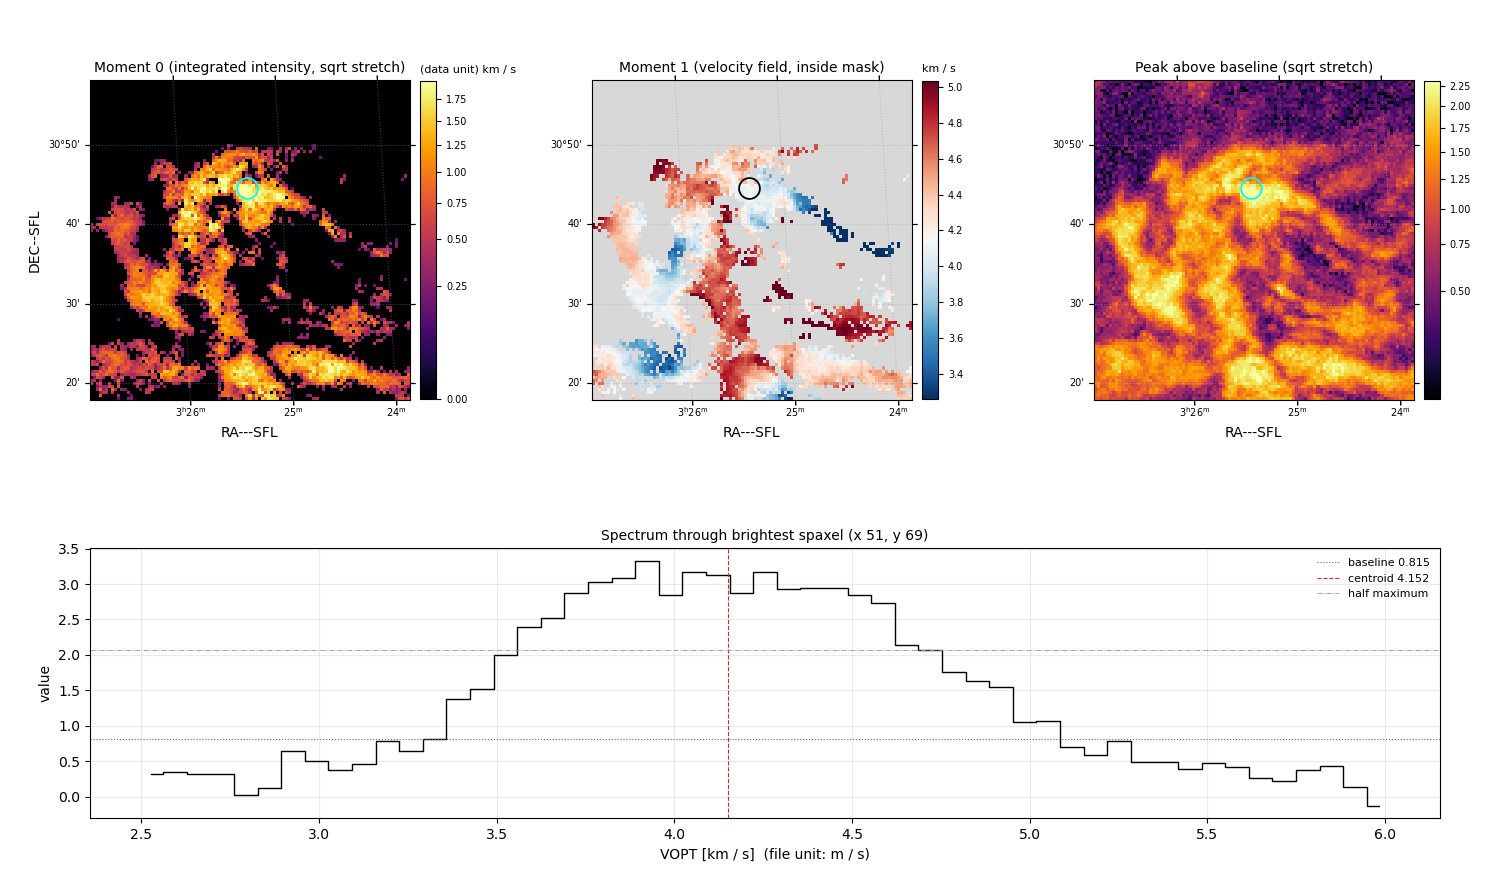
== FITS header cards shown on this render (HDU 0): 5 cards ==
CTYPE1  = 'RA---SFL'           / Right ascension, Sanson-Flamsteed projection
CTYPE2  = 'DEC--SFL'           / Declination, Sanson-Flamsteed projection
CTYPE3  = 'VOPT'               / Optical velocity (linear)
NAXIS3  =                   53
CUNIT3  = 'm s-1'              / Units of coordinate increment and value

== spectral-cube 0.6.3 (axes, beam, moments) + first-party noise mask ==
SpectralCube HDU 0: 53 channels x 105 x 105 spaxels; data unit - (no OBJECT/TELESCOP card: untitled figure)
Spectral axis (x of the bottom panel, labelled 'VOPT [km / s]  (file unit: m / s)'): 2.53 .. 5.98 km / s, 53 channels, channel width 0.0664 km / s
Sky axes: RA---SFL/DEC--SFL; field 40.3' x 40.3' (23 arcsec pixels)
Beam: none in the file (no ellipse drawn)
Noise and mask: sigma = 0.23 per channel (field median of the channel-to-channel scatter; includes a channel-correlation factor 1.5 measured on the 5571 emission-free spaxels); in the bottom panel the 33 channels outside the line sit about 0.34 below the dotted baseline and wiggle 0.25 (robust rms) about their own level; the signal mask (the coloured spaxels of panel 2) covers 31% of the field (44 specks under 2 px dropped from it)
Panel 1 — Moment 0 (line voxels x channel width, (data unit) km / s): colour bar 0 .. 1.97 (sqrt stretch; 0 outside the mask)
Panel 2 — Moment 1 (intensity-weighted velocity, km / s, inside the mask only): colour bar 3.26 .. 5.03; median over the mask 4.32
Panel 3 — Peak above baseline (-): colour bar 0.264 .. 2.32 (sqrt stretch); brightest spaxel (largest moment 0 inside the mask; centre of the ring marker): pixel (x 51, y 69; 0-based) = ICRS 03h25m20s +30d44m30s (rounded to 2 s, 30 arcsec steps: no finer than the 23 arcsec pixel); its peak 2.52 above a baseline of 0.815
Panel 4 — spectrum at that spaxel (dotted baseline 0.815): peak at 3.92 km / s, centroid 4.152 km / s (red dashed line; intensity-weighted over the run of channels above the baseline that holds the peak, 3.36 .. 5.09 km / s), W50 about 1.13 km / s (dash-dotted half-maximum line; edge to edge of the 17 channels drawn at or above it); detected line 3.49 .. 4.82 km / s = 20 of 53 channels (38%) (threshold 4 sigma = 0.92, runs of >= 3 channels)